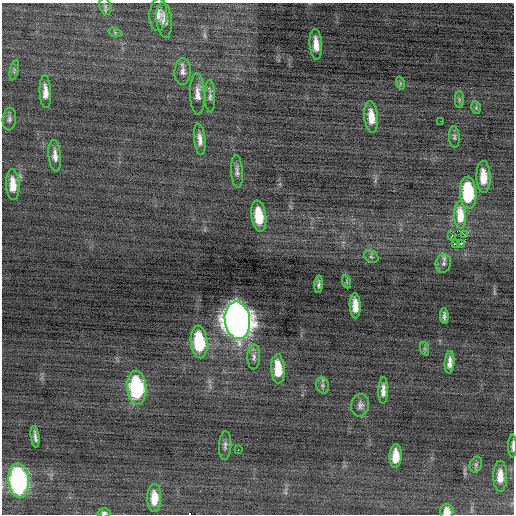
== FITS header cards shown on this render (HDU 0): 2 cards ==
NAXIS1  =                  512 / Axis length
NAXIS2  =                  512 / Axis length

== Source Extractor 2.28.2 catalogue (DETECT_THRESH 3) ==
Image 512 x 512 px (HDU 0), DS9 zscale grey, 1 PNG px = 1 image px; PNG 516 x 516 px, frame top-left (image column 1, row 512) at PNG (2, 3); each listed source drawn as its Kron ellipse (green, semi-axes under 4 px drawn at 4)
Background -0.25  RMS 0.77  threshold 2.32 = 3 sigma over >= 5 px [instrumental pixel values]
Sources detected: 57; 1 with non-positive FLUX_AUTO (blend fragments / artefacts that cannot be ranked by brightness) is neither listed nor drawn; the other 56 listed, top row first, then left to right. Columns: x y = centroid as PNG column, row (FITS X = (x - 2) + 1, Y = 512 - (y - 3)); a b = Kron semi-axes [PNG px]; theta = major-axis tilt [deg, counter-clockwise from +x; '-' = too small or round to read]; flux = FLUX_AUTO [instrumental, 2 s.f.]
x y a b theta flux
105 6 8 5 -72 130
158 15 16 9 86 380
164 20 17 7 -84 420
115 32 7 4 -20 94
316 44 15 6 -86 560
14 70 10 4 78 120
183 71 13 8 86 270
400 83 7 4 -72 83
45 92 16 5 -88 460
197 94 21 7 -88 450
210 96 16 5 -88 190
459 99 8 4 90 110
476 108 6 4 -80 75
371 117 16 7 -84 680
9 119 11 6 83 170
441 121 2 2 - 170
454 137 10 5 -87 120
200 139 16 5 -84 320
55 156 16 6 -85 350
237 171 16 6 -86 220
483 177 16 7 -88 860
13 185 15 6 -87 710
468 193 16 8 -87 3400
460 215 13 6 -88 720
259 216 16 7 -83 1500
465 235 3 2 - 730
452 236 3 2 - 91
461 243 3 3 - 94
455 244 3 2 - 64
371 257 8 5 -32 120
443 263 9 7 75 210
347 282 6 4 -71 82
319 284 9 4 87 150
355 306 12 5 -88 590
444 316 8 3 -87 150
237 320 18 12 -83 73000
199 342 16 8 -85 3200
425 349 7 4 -71 90
254 357 12 6 89 210
450 363 11 5 86 320
278 369 14 6 -87 1100
322 385 8 6 -73 140
137 388 17 9 -86 5300
383 390 13 5 89 340
360 405 11 9 79 250
35 437 11 3 -82 190
225 445 14 6 87 210
512 446 11 3 90 150
238 449 3 2 - 51
396 456 12 6 87 840
476 465 8 6 71 130
500 476 15 7 90 600
19 481 17 10 -85 12000
154 498 14 7 90 860
447 512 7 6 - 430
104 513 6 4 -3 120
At the frame edge (FLAGS 8, measured only in part): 3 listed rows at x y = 512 446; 447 512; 104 513
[1 non-positive-flux detection neither listed nor drawn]